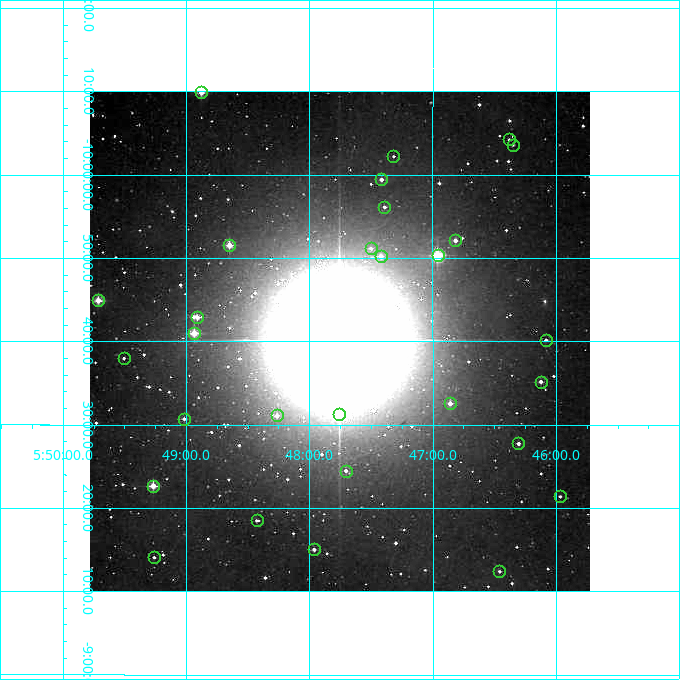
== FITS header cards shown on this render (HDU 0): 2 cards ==
NAXIS1  =                  500
NAXIS2  =                  500

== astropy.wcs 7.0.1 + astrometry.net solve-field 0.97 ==
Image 500 x 500 px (HDU 0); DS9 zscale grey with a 90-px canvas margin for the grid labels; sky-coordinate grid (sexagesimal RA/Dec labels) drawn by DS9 from the SOLVED WCS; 29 Tycho-2 reference stars matched to detected sources circled (green)
Header WCS: none
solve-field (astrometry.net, Tycho-2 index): SOLVED blind (the file carries no WCS)
Solved WCS: RA---TAN-SIP/DEC--TAN-SIP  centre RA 05:47:45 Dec -09:40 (86.94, -9.67 deg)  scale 7.2 arcsec/px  FOV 60.0' x 60.0'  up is -180 deg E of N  parity flipped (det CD > 0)
(file carries no celestial WCS; the grid is the blind solution)
Tycho-2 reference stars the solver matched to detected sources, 29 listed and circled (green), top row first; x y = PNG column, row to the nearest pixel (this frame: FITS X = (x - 93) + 1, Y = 500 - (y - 92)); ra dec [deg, ICRS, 3 dp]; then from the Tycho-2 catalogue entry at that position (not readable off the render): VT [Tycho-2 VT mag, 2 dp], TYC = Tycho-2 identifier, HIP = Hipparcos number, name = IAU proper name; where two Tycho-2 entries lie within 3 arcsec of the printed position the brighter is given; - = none
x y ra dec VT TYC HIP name
204 93 87.219 -10.165 9.24 5351-545-1 - -
512 140 86.594 -10.071 11.61 5351-543-1 - -
516 146 86.587 -10.060 11.63 5351-557-1 - -
396 157 86.829 -10.037 11.44 5351-24-1 - -
384 180 86.854 -9.991 10.38 5351-153-1 - -
387 208 86.848 -9.936 11.40 5351-296-1 - -
458 241 86.704 -9.869 10.64 5351-486-1 - -
232 246 87.163 -9.860 8.98 5351-675-1 - -
374 249 86.875 -9.853 11.48 5351-740-1 - -
441 256 86.740 -9.839 7.91 5351-242-1 - -
384 257 86.855 -9.837 10.31 5351-742-1 - -
101 301 87.429 -9.749 8.89 5351-195-1 - -
200 318 87.228 -9.715 9.65 5351-612-1 - -
197 334 87.234 -9.683 8.59 5351-564-1 - -
549 341 86.521 -9.670 11.50 5351-33-1 - -
127 359 87.377 -9.633 11.33 5351-8-1 - -
544 383 86.531 -9.586 10.47 5351-509-1 - -
453 404 86.715 -9.543 10.04 5351-225-1 - -
342 415 86.939 -9.521 7.97 5351-759-1 - -
280 416 87.066 -9.518 10.72 5351-725-1 - -
187 420 87.254 -9.512 10.92 5351-527-1 - -
521 444 86.576 -9.463 10.76 5351-507-1 - -
349 472 86.926 -9.408 10.78 5351-410-1 - -
156 487 87.317 -9.378 8.92 5351-453-1 27490 -
563 497 86.492 -9.357 11.31 5347-494-1 - -
260 521 87.107 -9.309 11.08 5347-820-1 - -
317 550 86.991 -9.251 10.51 5347-791-1 - -
157 558 87.315 -9.235 11.49 5347-702-1 - -
502 572 86.615 -9.207 10.96 5347-304-1 - -